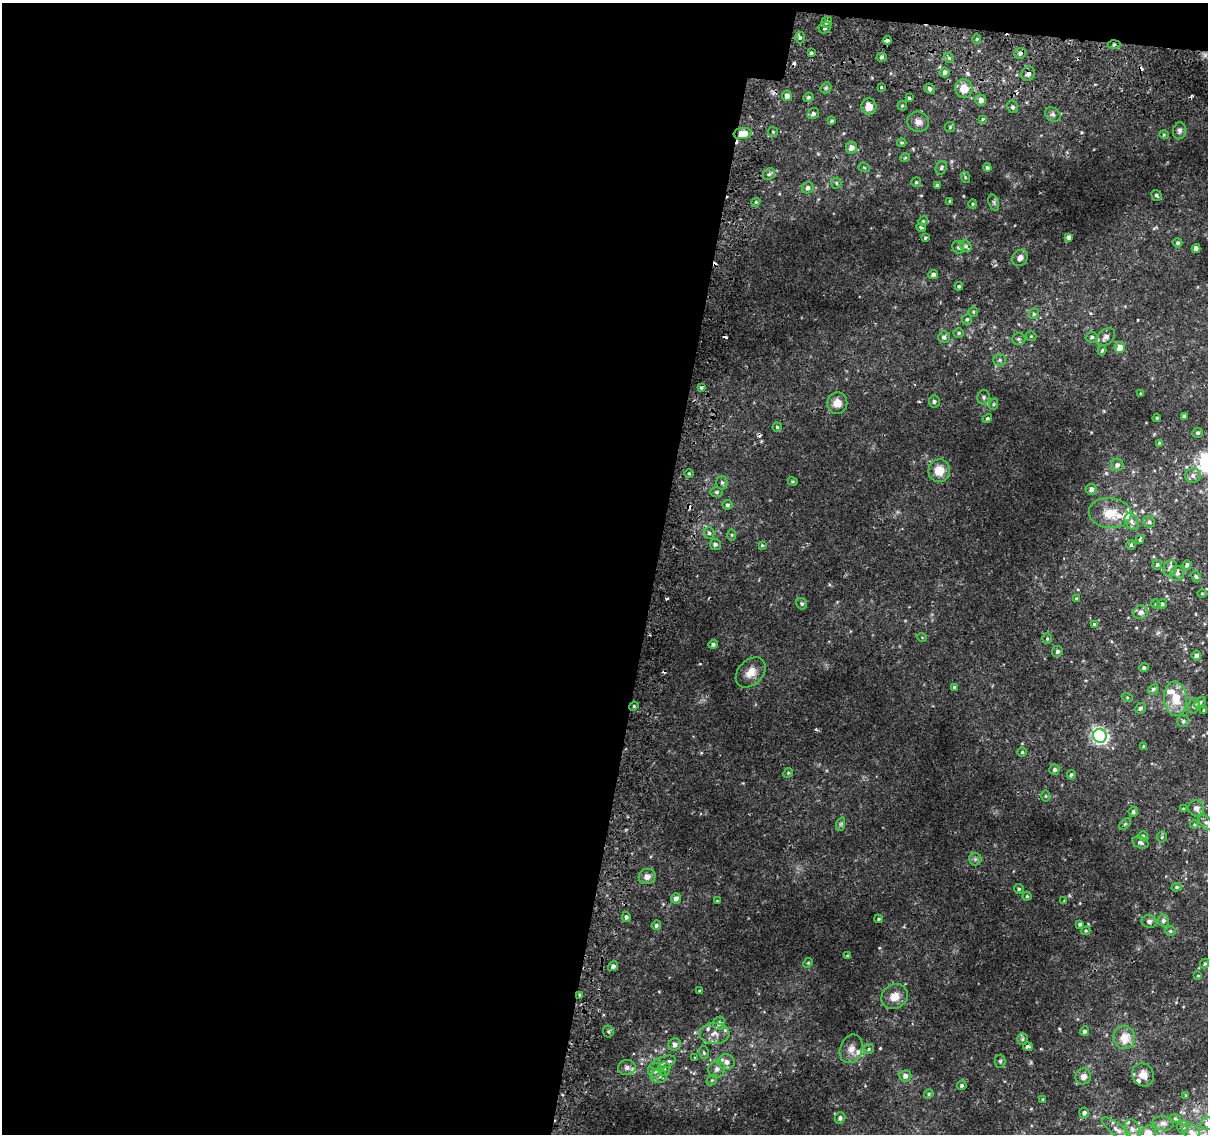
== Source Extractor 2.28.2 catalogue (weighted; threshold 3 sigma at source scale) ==
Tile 1 of 4 x 4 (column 1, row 1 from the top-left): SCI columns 46-1251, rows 3700-4831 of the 4924 x 5194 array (HDU 1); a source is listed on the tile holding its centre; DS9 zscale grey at full resolution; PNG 1210 x 1136 px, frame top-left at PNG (2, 3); each listed source drawn as its Kron ellipse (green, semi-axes under 4 px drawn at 4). Shown black and unused: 55% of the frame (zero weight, under 2 of 3 exposures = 5% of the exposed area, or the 3 px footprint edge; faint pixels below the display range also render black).
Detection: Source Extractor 2.28.2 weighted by HDU 2 'WHT'; one run over the whole footprint, this tile lists its part. Background 0.00749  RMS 0.0022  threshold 0.00976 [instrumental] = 3 sigma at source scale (4.5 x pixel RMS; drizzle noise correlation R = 1.50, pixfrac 1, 0.0396/0.0396 arcsec/px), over >= 5 px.
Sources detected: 231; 13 cosmic-ray / hot-pixel residue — neither listed nor drawn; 7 inside a brighter listed object's ellipse — not listed separately; the other 211 listed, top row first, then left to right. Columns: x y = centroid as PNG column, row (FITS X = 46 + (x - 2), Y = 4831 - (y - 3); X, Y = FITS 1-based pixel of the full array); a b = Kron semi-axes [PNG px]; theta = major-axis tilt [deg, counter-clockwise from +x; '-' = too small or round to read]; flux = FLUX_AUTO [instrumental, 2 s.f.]
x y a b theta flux
827 22 5 5 - 0.79
825 28 6 5 - 0.56
800 37 6 5 - 0.4
977 39 5 4 - 0.25
887 40 4 3 - 1.6
1114 45 6 4 2 0.39
811 53 4 3 - 0.32
1020 53 6 5 - 0.67
882 57 5 4 - 0.36
949 58 6 4 -45 0.35
944 73 5 5 - 0.65
1028 74 7 6 - 0.82
881 87 3 3 - 1.1
826 88 6 5 - 0.32
930 89 5 5 - 0.53
964 89 9 8 - 3.2
787 96 5 5 - 1.1
808 97 5 4 - 0.29
909 98 4 3 - 0.29
981 100 5 5 - 1.1
902 106 5 4 - 0.25
869 107 8 7 - 2.2
1013 107 6 5 - 0.48
813 114 6 5 - 0.51
1053 114 8 6 -36 0.63
983 119 4 3 - 0.21
831 121 4 3 - 0.28
918 122 10 10 - 1.2
950 127 5 5 - 0.28
1179 131 8 6 80 0.59
773 132 5 5 - 0.25
743 134 9 5 7 2.8
1164 135 5 4 - 0.23
902 143 5 3 - 0.23
852 148 6 5 - 1.4
905 158 5 3 - 0.18
864 167 6 3 -20 0.25
941 168 7 5 66 0.41
987 168 4 4 - 0.4
769 174 6 5 - 0.44
965 177 6 3 -73 0.22
916 182 5 5 - 0.3
836 183 5 5 - 0.3
937 186 4 3 - 0.51
808 188 6 5 - 0.76
1156 195 5 5 - 0.39
950 201 3 3 - 0.28
756 202 4 3 - 0.23
994 202 8 5 -71 0.45
973 204 4 4 - 0.21
923 221 5 4 - 0.23
921 227 5 3 - 0.28
1069 237 4 3 - 0.6
925 238 3 3 - 0.25
1178 243 4 4 - 0.41
966 246 6 5 - 0.42
958 247 7 5 -56 0.36
1196 248 4 4 - 1.2
1020 258 9 7 50 1.1
933 275 5 4 - 0.7
959 286 4 4 - 0.3
973 312 5 4 - 0.28
1034 314 5 4 - 0.32
967 319 5 5 - 0.35
959 333 5 4 - 0.3
1031 336 5 5 - 0.24
944 337 6 5 - 0.69
1092 337 5 5 - 0.46
1106 337 10 7 43 1
1018 339 7 5 0 0.49
1120 347 5 5 - 2.2
1102 350 5 4 - 0.28
1000 360 6 5 - 0.41
701 388 4 3 - 0.27
1141 394 3 3 - 0.18
984 397 7 6 - 0.54
934 401 6 5 - 0.39
837 403 10 10 - 2
994 404 6 3 71 0.23
1184 416 4 3 - 0.54
987 418 5 4 - 0.27
1157 418 4 3 - 0.2
777 427 4 4 - 0.28
1198 433 5 5 - 0.38
1160 443 4 3 - 0.35
1117 465 6 6 - 0.73
939 471 11 11 - 3.1
689 473 5 3 - 0.2
1193 475 8 7 - 0.92
793 481 5 4 - 0.23
722 483 7 5 89 0.44
1091 489 5 5 - 0.84
717 492 6 5 - 0.36
727 505 5 4 - 0.38
1110 513 21 15 -5 4.1
1131 521 9 6 -58 0.73
1149 522 6 5 - 0.48
709 533 6 5 - 0.48
732 535 5 3 - 0.23
1140 539 4 3 - 0.39
715 544 5 5 - 0.44
762 545 4 4 - 0.25
1131 545 5 5 - 0.29
1157 565 5 4 - 0.33
1187 565 5 4 - 0.51
1170 568 8 6 60 1
1177 573 7 7 - 0.64
1196 576 6 4 -62 0.33
1202 593 5 3 - 0.2
1077 598 4 3 - 0.22
802 604 6 5 - 0.4
1156 604 5 4 - 0.27
1162 604 5 4 - 0.44
1141 612 7 6 - 1
1094 624 3 3 - 0.88
922 637 5 3 - 0.15
1047 639 5 4 - 0.27
713 644 4 4 - 0.44
1057 651 5 5 - 0.43
1196 656 5 5 - 0.58
1144 668 5 4 - 0.44
751 672 17 12 46 2.3
954 687 4 4 - 0.23
1153 689 6 4 45 0.42
1127 697 5 3 - 0.21
1176 699 17 11 -84 4.4
1200 702 6 4 38 0.32
634 706 5 4 - 0.23
1194 706 8 6 72 0.52
1140 708 6 5 - 0.45
1204 710 3 3 - 0.17
1183 721 6 6 - 0.4
1100 736 7 6 - 65
1144 747 3 3 - 0.26
1022 752 4 4 - 0.27
1055 770 5 5 - 0.5
788 773 5 4 - 0.28
1071 775 5 4 - 0.32
1046 796 5 3 - 0.2
1196 808 8 7 - 0.89
1184 809 4 3 - 0.31
1133 812 5 4 - 0.47
1206 822 9 5 -46 0.55
841 824 7 4 72 0.37
1125 824 7 4 45 0.32
1194 824 4 4 - 0.21
1143 836 5 4 - 0.37
1162 837 5 5 - 0.28
1140 843 8 5 -21 0.64
975 859 6 6 - 0.48
647 876 8 7 - 1.4
1177 887 5 4 - 0.29
1019 889 5 4 - 0.36
1027 896 4 4 - 0.25
676 898 5 5 - 1
717 901 3 3 - 0.18
1064 901 4 4 - 0.17
626 917 5 4 - 0.47
878 919 4 4 - 0.22
1163 920 6 6 - 0.56
1149 921 7 6 - 0.63
1080 924 4 3 - 0.41
656 925 5 4 - 0.4
1086 931 4 4 - 0.23
1170 931 5 5 - 0.3
848 956 4 3 - 0.32
808 963 5 4 - 0.22
1205 964 5 4 - 0.29
613 966 5 4 - 0.7
1198 975 4 3 - 0.17
700 991 3 3 - 0.2
580 995 4 3 - 0.28
895 996 14 12 33 2.3
719 1023 7 6 - 0.92
608 1031 6 5 - 0.31
1084 1031 5 4 - 0.49
714 1033 15 10 2 2
1124 1037 12 11 - 3.5
1022 1039 6 5 - 0.36
675 1044 6 6 - 1.1
1028 1046 5 3 - 0.56
851 1049 15 11 69 1.7
869 1049 5 5 - 0.32
704 1053 7 5 -74 0.34
695 1058 4 2 - 0.17
1000 1061 6 5 - 0.35
726 1062 8 7 - 1.3
663 1063 13 6 19 0.99
627 1067 9 7 2 1
664 1069 7 6 - 0.48
717 1069 9 8 - 0.89
655 1070 7 7 - 0.85
1143 1075 12 10 -62 1.6
659 1076 8 7 - 0.75
905 1076 6 5 - 1
1083 1076 8 7 - 1.1
712 1080 6 4 41 0.3
962 1085 5 4 - 0.39
929 1094 5 4 - 0.26
1186 1095 4 3 - 0.16
1043 1099 4 3 - 0.2
1084 1113 5 5 - 0.63
840 1118 6 5 - 0.58
1175 1118 6 4 -2 0.24
1163 1123 10 7 -9 0.82
1207 1124 6 6 - 0.57
1183 1127 6 6 - 0.37
1117 1129 18 6 -38 1.2
1132 1129 10 7 -74 1.1
1191 1132 9 7 -28 0.89
1148 1133 8 7 - 3.3
Overlapping masked pixels (flux is a lower limit): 5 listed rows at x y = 825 28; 1114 45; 1028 74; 743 134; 580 995
Isophote crosses this tile's border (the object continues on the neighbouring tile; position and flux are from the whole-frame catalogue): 3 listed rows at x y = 1206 822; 1207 1124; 1148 1133